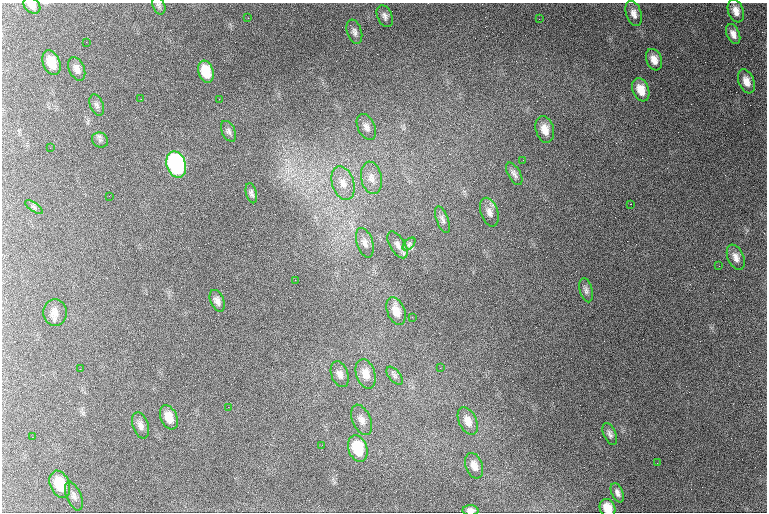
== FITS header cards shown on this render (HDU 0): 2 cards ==
NAXIS1  =                  765 /
NAXIS2  =                  510 /

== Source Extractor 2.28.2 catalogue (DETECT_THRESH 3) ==
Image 765 x 510 px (HDU 0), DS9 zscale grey, 1 PNG px = 1 image px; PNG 769 x 514 px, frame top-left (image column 1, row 510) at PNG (2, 3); each listed source drawn as its Kron ellipse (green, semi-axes under 4 px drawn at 4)
Background 1430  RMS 19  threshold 56.5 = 3 sigma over >= 5 px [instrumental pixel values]
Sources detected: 67; all 67 listed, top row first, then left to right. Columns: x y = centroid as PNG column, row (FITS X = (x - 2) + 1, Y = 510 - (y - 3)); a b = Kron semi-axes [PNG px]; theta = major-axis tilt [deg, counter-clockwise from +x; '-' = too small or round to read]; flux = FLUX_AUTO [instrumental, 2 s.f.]
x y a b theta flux
32 5 9 7 -41 8500
159 6 9 6 -65 3000
736 11 12 7 -71 10000
634 14 13 7 -73 8200
385 16 11 7 -67 5200
248 18 3 2 - 1400
539 19 2 2 - 2000
354 32 12 7 -71 5600
733 34 10 6 -67 7500
86 42 2 2 - 930
654 60 11 7 -69 9900
51 63 13 8 -68 21000
77 69 12 7 -66 7700
206 72 11 7 -72 28000
746 81 12 7 -68 10000
641 90 12 8 -69 17000
141 99 2 2 - 610
219 99 2 2 - 1200
97 105 11 6 -69 4000
366 127 14 8 -64 6800
545 129 13 9 -74 14000
229 131 11 6 -64 4000
100 140 8 7 - 3800
50 148 2 2 - 770
523 160 2 2 - 630
176 164 13 9 -73 230000
514 174 12 6 -60 4900
371 178 16 10 -79 12000
343 183 17 11 -73 15000
251 193 10 5 -75 3600
109 196 2 2 - 580
630 204 2 2 - 34000
34 207 10 3 -35 2400
489 212 15 8 -72 8300
442 220 14 6 -70 4400
365 243 15 8 -72 7500
409 244 8 4 45 3100
398 245 15 7 -58 6800
736 257 13 8 -66 7900
719 266 2 2 - 820
295 280 2 2 - 730
586 290 12 6 -75 4600
217 301 11 6 -66 6000
396 311 14 9 -68 13000
55 312 13 12 - 9400
412 317 2 2 - 3300
440 368 2 2 - 620
80 369 2 2 - 570
340 374 13 8 -70 7600
366 374 15 9 -73 16000
394 376 11 5 -49 4000
228 407 2 2 - 2000
169 417 13 8 -67 17000
361 420 16 9 -66 9600
468 421 15 9 -66 11000
141 425 14 8 -71 6900
610 434 12 6 -67 4200
32 437 2 2 - 670
322 445 2 2 - 850
358 448 13 9 -72 51000
657 463 2 2 - 620
474 466 13 8 -70 9100
60 484 14 9 -68 36000
617 493 10 5 -66 5100
74 496 15 7 -68 6200
607 508 9 7 -64 16000
470 510 8 5 -3 5400
At the frame edge (FLAGS 8, measured only in part): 3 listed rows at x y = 32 5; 607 508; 470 510